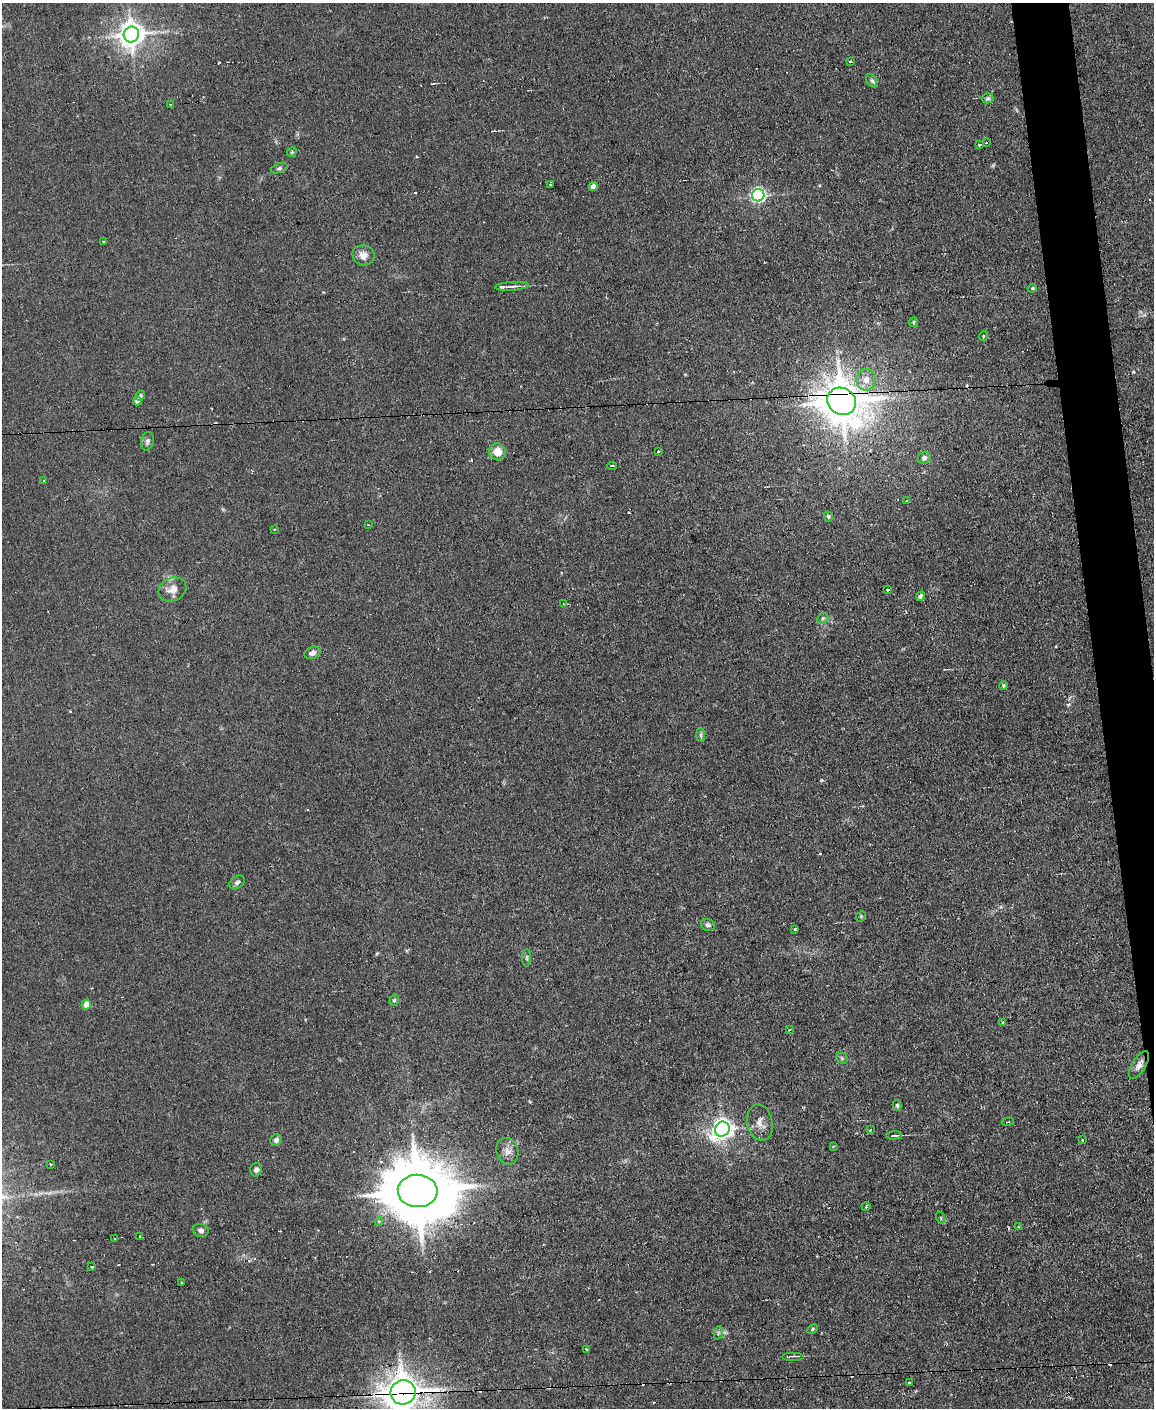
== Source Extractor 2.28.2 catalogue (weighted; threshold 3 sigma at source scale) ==
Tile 6 of 4 x 3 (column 2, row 2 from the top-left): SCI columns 1153-2304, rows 1641-3046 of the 4609 x 4577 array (HDU 1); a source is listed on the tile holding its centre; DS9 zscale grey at full resolution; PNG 1156 x 1410 px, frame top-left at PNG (2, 3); each listed source drawn as its Kron ellipse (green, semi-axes under 4 px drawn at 4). Shown black and unused: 3% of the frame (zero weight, under 2 of 3 exposures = <1% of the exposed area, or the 3 px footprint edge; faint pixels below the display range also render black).
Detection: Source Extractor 2.28.2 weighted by HDU 2 'WHT'; one run over the whole footprint, this tile lists its part. Background 0.0454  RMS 0.0051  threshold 0.0229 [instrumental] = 3 sigma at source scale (4.5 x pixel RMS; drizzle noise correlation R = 1.50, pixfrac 1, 0.05/0.05 arcsec/px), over >= 5 px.
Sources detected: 93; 1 inside a brighter object's white glare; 12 cosmic-ray / hot-pixel residue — neither listed nor drawn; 1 inside a brighter listed object's ellipse — not listed separately; the other 79 listed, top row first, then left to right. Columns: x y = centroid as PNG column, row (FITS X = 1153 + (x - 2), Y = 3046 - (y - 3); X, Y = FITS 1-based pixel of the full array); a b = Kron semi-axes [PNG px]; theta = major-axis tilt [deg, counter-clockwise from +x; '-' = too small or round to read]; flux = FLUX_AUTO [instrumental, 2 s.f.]
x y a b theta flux
131 34 8 7 - 550
850 62 3 3 - 1.4
872 81 7 5 -55 1.1
987 98 6 5 - 0.83
170 104 3 3 - 0.78
986 143 3 3 - 1.1
979 144 4 3 - 1.3
292 152 5 4 - 0.66
279 168 9 4 19 1
551 184 3 2 - 1
593 186 4 4 - 3.4
758 195 6 6 - 120
103 241 2 2 - 0.47
363 255 11 10 - 4
512 286 17 3 4 2.6
1032 288 5 4 - 0.66
913 322 5 4 - 0.67
983 336 5 3 - 0.39
866 380 11 9 -87 4.4
140 396 5 4 - 0.98
137 401 4 4 - 2.2
842 401 15 13 -27 1500
147 441 9 6 77 1.5
497 452 9 8 - 6.3
658 452 3 2 - 0.55
924 458 6 6 - 1.7
612 466 4 3 - 1.4
44 481 3 2 - 0.56
907 500 2 2 - 0.62
828 516 5 4 - 0.83
368 525 3 2 - 0.6
275 530 3 3 - 0.88
172 589 14 11 25 5.2
888 589 3 3 - 1.2
921 596 5 3 - 26
563 604 3 2 - 0.53
823 618 6 4 43 0.89
312 653 8 6 22 1.7
1003 685 4 4 - 0.68
701 735 7 4 -90 0.87
237 882 8 5 35 1.6
861 916 6 4 47 0.64
708 925 7 6 - 1.3
795 929 3 3 - 0.68
527 958 8 4 90 0.99
394 1000 6 4 69 0.81
86 1005 5 4 - 6
1003 1023 3 3 - 1.6
789 1030 3 3 - 0.82
842 1058 6 5 - 0.79
1139 1065 16 6 58 3.1
897 1105 5 4 - 0.73
1008 1122 6 2 9 0.44
760 1123 18 12 -77 4.8
722 1129 8 7 - 340
870 1129 3 2 - 0.8
894 1135 8 3 4 1.2
276 1140 6 5 - 1.7
1082 1140 3 2 - 0.85
833 1146 4 2 - 0.41
507 1151 13 10 -70 3.7
51 1164 2 2 - 0.5
256 1170 7 6 - 1.7
418 1191 20 16 -5 4800
866 1206 4 3 - 0.73
941 1218 6 4 -71 0.61
379 1221 4 4 - 1.2
1019 1227 3 2 - 1.2
201 1230 8 6 -13 1.7
140 1236 3 2 - 0.81
114 1238 3 3 - 0.84
92 1267 3 3 - 2.2
182 1282 3 2 - 0.53
812 1329 6 4 29 0.7
718 1333 7 4 72 0.89
586 1349 3 3 - 0.71
794 1356 11 2 0 0.88
909 1383 3 2 - 1.2
403 1392 13 12 - 870
Overlapping masked pixels (flux is a lower limit): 3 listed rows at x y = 842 401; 418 1191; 403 1392
Isophote crosses this tile's border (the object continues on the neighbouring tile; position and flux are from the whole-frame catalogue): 1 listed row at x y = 403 1392
Unlisted compact peaks at least as high as the median listed source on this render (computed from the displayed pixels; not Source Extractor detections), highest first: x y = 822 780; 1068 705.